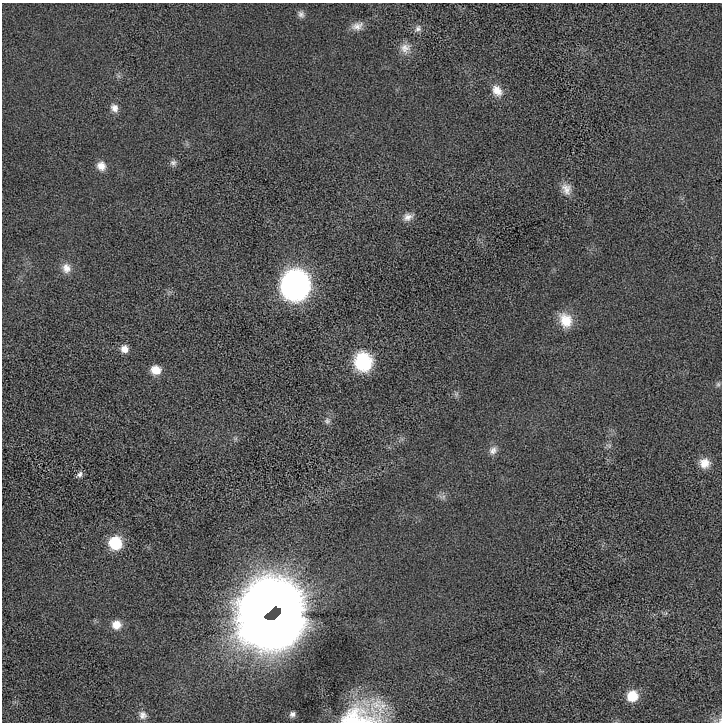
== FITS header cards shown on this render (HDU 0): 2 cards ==
NAXIS1  =                  720 / length of data axis 1
NAXIS2  =                  720 / length of data axis 2

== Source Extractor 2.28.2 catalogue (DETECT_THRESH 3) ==
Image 720 x 720 px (HDU 0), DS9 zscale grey, 1 PNG px = 1 image px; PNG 724 x 724 px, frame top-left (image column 1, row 720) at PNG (2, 3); no overlay
Background 5.5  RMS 170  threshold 501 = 3 sigma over >= 5 px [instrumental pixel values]
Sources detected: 33; all 33 listed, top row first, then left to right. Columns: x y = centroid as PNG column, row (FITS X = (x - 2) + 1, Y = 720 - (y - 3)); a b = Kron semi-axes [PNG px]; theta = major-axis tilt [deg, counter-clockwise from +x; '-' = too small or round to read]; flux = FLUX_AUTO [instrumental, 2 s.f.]
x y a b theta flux
301 14 9 8 - 4.2e+04
357 26 16 10 18 9.0e+04
418 29 10 8 47 5.0e+04
405 48 15 14 - 1.1e+05
497 91 16 12 -53 1.3e+05
114 108 11 9 -56 6.9e+04
173 163 8 8 - 4.0e+04
101 166 11 10 - 9.8e+04
566 189 16 12 -71 1.1e+05
408 217 14 9 23 7.5e+04
66 268 13 11 -76 9.7e+04
295 285 14 13 - 1.1e+07
565 320 18 14 -61 2.3e+05
124 349 9 8 - 8.4e+04
363 362 18 16 -75 7.0e+05
156 370 11 10 - 1.4e+05
718 384 7 6 - 2.3e+04
456 394 6 5 - 2.4e+04
327 421 8 8 - 3.9e+04
609 446 8 5 -22 3.0e+04
493 450 12 9 44 6.8e+04
705 463 12 12 - 1.3e+05
80 474 9 6 38 3.8e+04
443 497 9 5 16 3.6e+04
115 543 11 11 - 5.1e+05
268 610 26 17 44 5.1e+07
273 620 32 20 19 4.7e+07
116 625 11 10 - 1.2e+05
632 696 10 10 - 2.7e+05
292 714 8 7 - 4.3e+04
362 714 60 27 13 8.8e+05
143 715 10 9 - 5.6e+04
720 721 8 6 -89 2.5e+04
At the frame edge (FLAGS 8, measured only in part): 2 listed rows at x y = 362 714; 720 721